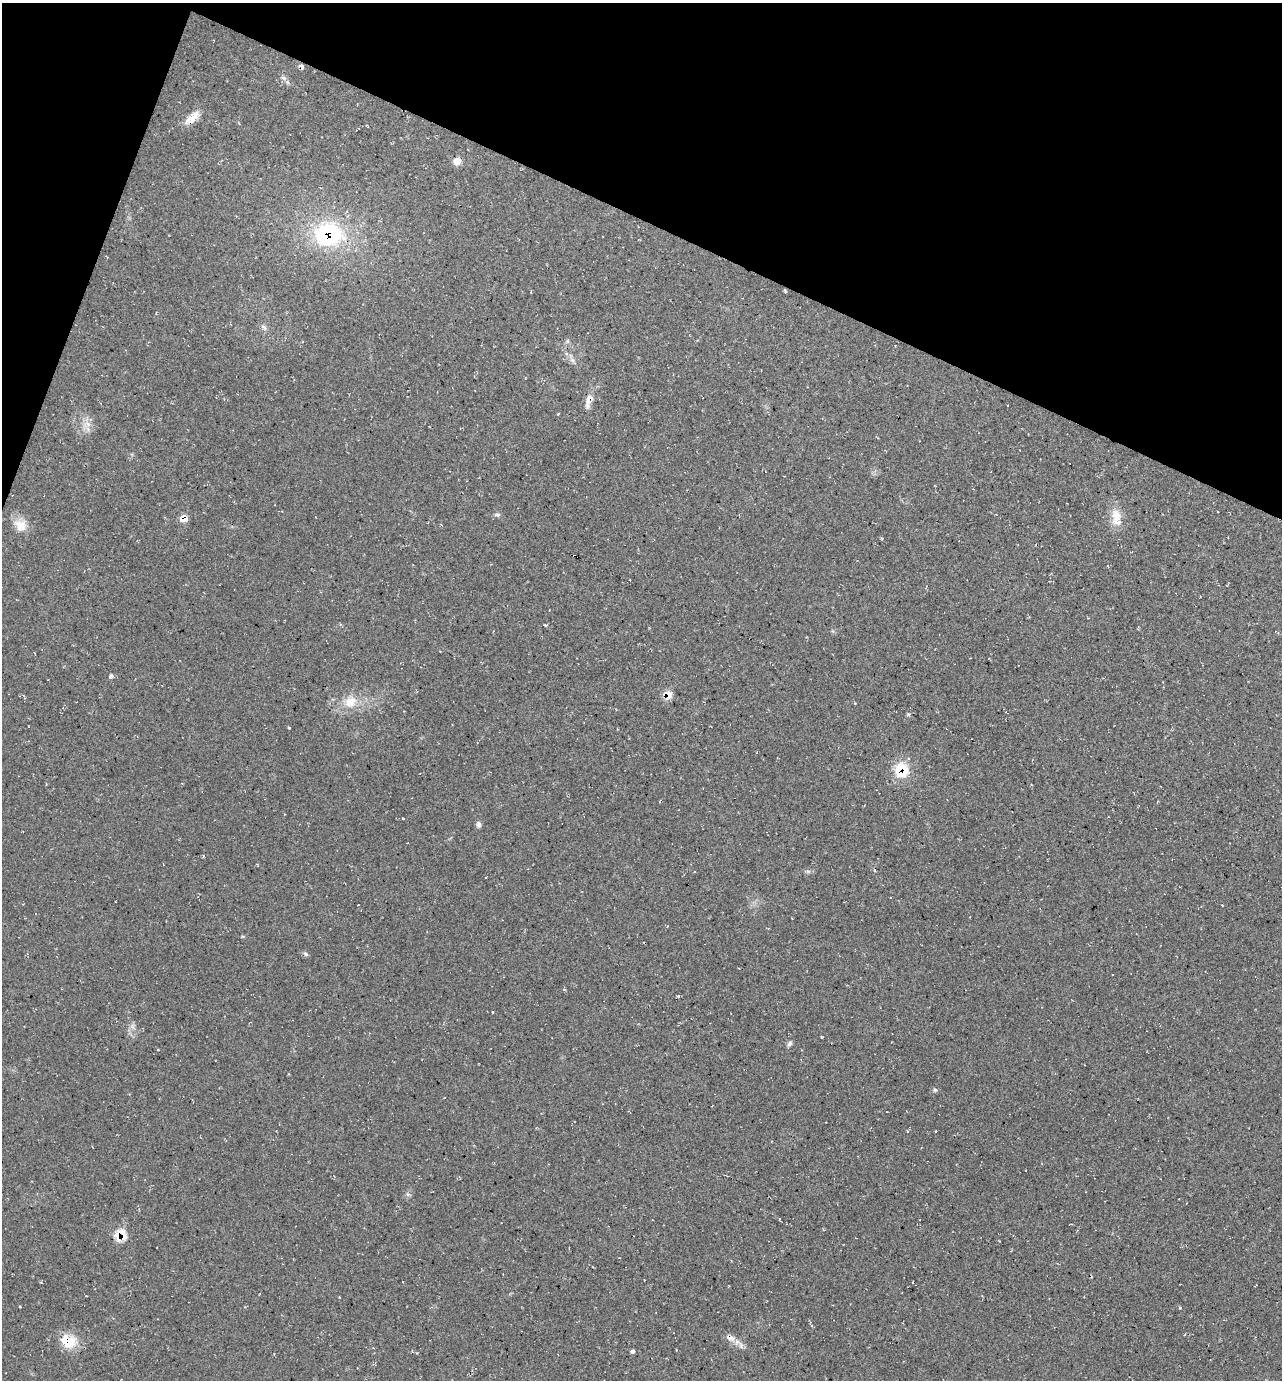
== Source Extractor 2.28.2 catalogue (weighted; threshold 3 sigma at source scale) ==
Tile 2 of 4 x 4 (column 2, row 1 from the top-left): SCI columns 1419-2698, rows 4136-5513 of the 5530 x 5520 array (HDU 1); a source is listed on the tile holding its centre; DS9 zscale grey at full resolution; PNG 1284 x 1382 px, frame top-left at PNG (2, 3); no overlay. Shown black and unused: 19% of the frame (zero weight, under 2 of 3 exposures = <1% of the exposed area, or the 3 px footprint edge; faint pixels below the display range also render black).
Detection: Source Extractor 2.28.2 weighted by HDU 2 'WHT'; one run over the whole footprint, this tile lists its part. Background 0.244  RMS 0.014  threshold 0.0622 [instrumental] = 3 sigma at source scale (4.5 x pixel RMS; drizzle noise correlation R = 1.50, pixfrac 1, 0.05/0.05 arcsec/px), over >= 5 px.
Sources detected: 36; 1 inside a brighter listed object's ellipse — not listed separately; the other 35 listed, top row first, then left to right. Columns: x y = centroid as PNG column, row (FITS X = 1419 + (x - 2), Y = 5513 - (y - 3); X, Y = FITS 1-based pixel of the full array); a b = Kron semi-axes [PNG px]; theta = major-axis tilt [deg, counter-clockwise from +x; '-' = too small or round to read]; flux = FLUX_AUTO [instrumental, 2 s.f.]
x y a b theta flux
302 66 7 4 -48 4.3
283 78 8 5 -21 3.8
192 118 20 8 38 18
457 161 8 8 - 9.8
328 234 39 31 -3 140
785 290 5 3 - 1.9
264 327 9 5 -28 3.7
567 341 6 4 71 2.1
572 360 8 5 -44 4.1
589 399 16 9 62 12
88 424 8 6 -46 6.6
497 514 9 4 5 2.7
1116 516 18 14 -80 20
184 519 7 6 - 16
20 525 18 15 -42 18
111 676 6 4 26 4.5
668 695 9 7 -89 16
350 702 19 13 29 24
855 703 3 3 - 1.2
289 728 3 3 - 1.5
901 770 18 16 -67 38
403 818 4 2 - 1.1
479 824 7 6 - 4.1
808 871 7 4 -18 2.4
306 954 7 5 -38 2.6
678 996 4 4 - 1.9
493 1012 3 2 - 1.1
789 1044 8 5 57 3.5
935 1090 6 5 - 2.1
118 1236 13 9 -64 18
593 1267 3 2 - 0.88
20 1306 3 2 - 1.2
730 1338 16 8 -28 10
68 1342 23 17 -18 31
632 1351 5 5 - 2.9
Overlapping masked pixels (flux is a lower limit): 9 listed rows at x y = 302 66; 328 234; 785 290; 589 399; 184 519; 668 695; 901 770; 118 1236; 730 1338
Unlisted compact peaks at least as high as the median listed source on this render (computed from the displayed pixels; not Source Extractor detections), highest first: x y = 1180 1308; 908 714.